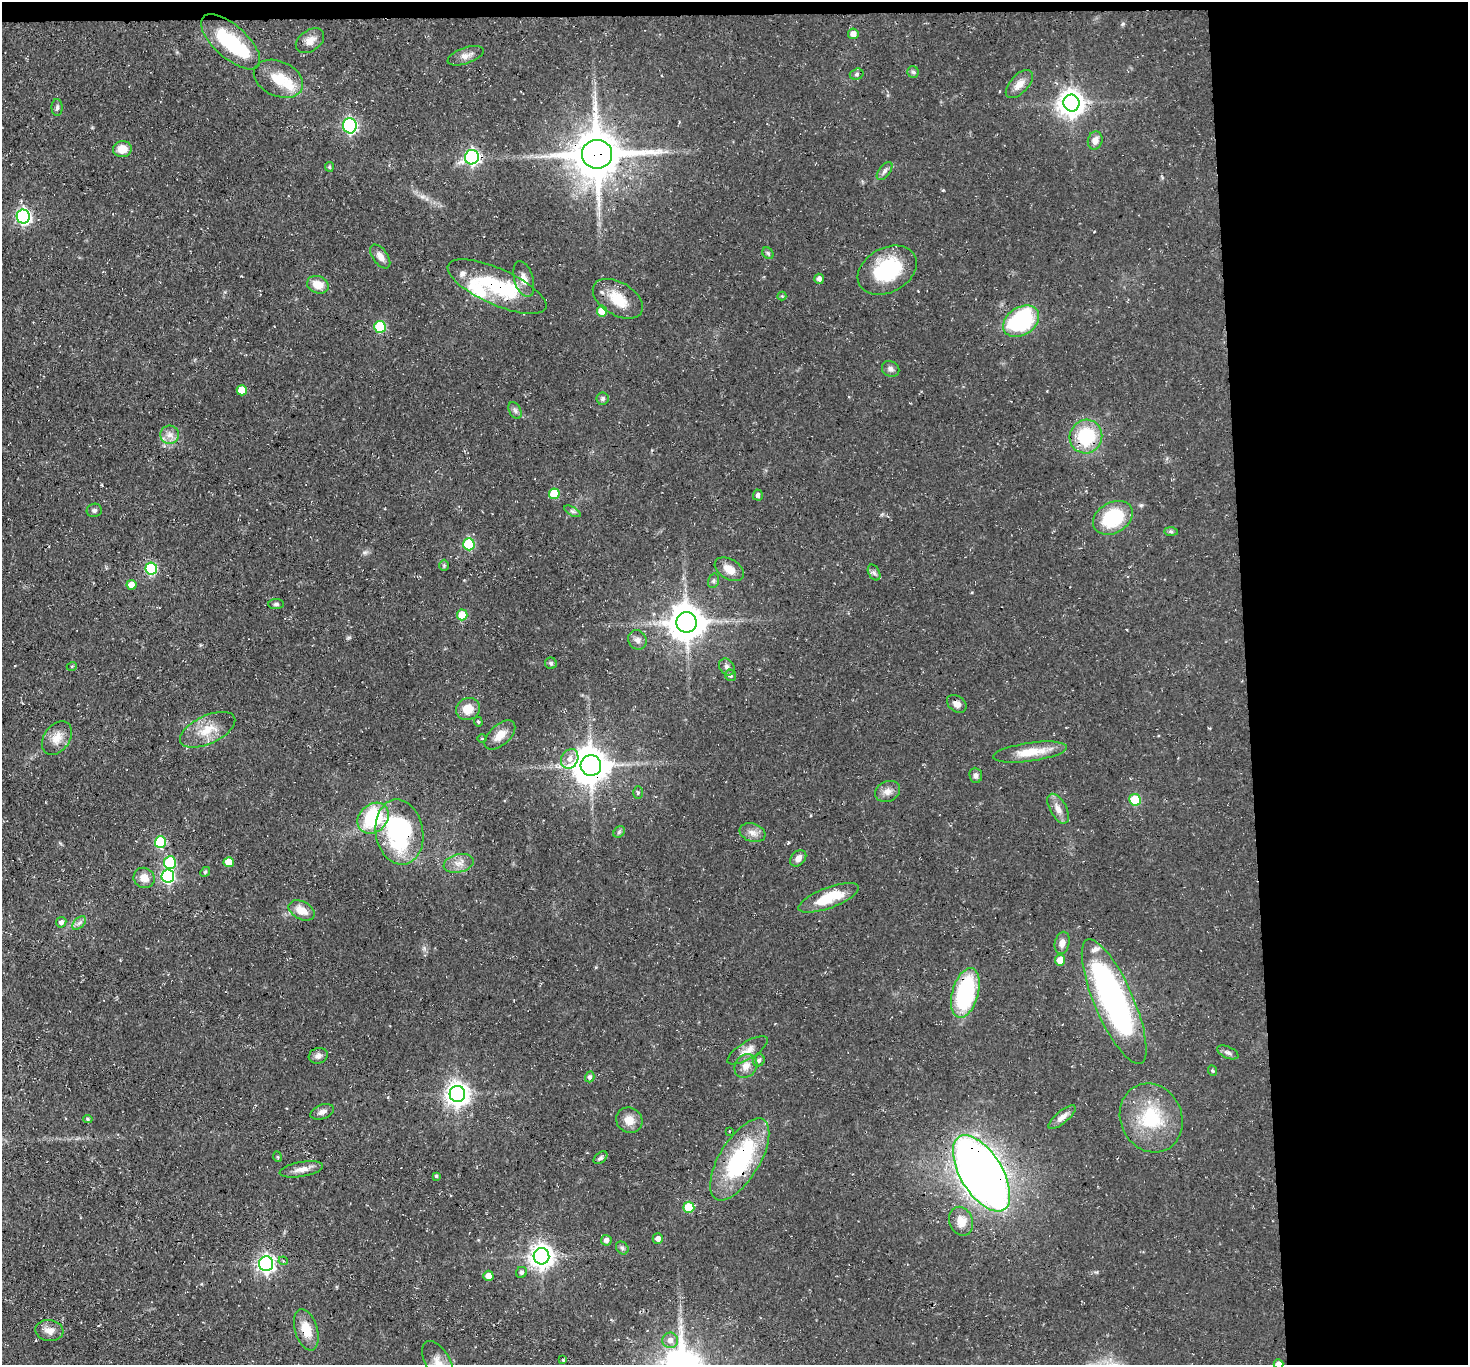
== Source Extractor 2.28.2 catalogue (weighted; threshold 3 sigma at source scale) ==
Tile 3 of 3 x 3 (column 3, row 1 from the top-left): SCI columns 2935-4400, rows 2888-4250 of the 4401 x 4372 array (HDU 1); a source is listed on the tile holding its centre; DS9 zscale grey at full resolution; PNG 1470 x 1367 px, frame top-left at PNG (2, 2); each listed source drawn as its Kron ellipse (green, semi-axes under 4 px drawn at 4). Shown black and unused: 16% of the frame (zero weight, under 3 of 4 exposures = <1% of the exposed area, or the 3 px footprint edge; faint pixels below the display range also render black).
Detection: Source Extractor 2.28.2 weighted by HDU 2 'WHT'; one run over the whole footprint, this tile lists its part. Background 0.055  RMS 0.0051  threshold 0.023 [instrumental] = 3 sigma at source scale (4.5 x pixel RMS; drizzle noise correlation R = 1.50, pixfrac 1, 0.05/0.05 arcsec/px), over >= 5 px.
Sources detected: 136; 3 inside a brighter object's white glare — neither listed nor drawn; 5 inside a brighter listed object's ellipse — not listed separately; the other 128 listed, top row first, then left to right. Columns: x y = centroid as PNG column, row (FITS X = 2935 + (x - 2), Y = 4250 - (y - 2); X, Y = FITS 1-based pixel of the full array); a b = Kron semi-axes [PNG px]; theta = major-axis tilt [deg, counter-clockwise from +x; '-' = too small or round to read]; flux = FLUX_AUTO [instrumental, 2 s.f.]
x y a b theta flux
853 34 5 5 - 3.5
310 41 16 10 36 4.6
231 42 37 16 -42 31
466 56 19 8 19 3.4
913 72 6 5 - 1
857 74 7 5 17 1.2
278 79 26 17 -24 14
1019 84 17 9 47 4.9
1071 103 8 8 - 520
57 107 8 5 89 1.2
350 126 7 7 - 87
1095 140 9 7 76 3.4
122 149 9 8 - 7.1
597 154 15 14 - 2400
472 157 7 7 - 120
329 167 5 4 - 0.93
885 171 11 5 53 1.7
23 217 7 6 - 120
768 253 6 5 - 0.85
380 256 14 7 -54 3.3
887 270 31 22 29 37
524 279 18 9 -74 4.9
819 279 5 5 - 2.1
318 285 11 8 -20 6.5
497 287 53 18 -24 39
782 296 4 4 - 0.52
618 299 27 16 -31 13
602 311 5 5 - 9.3
1021 321 19 14 33 55
380 327 6 5 - 31
891 369 9 7 -31 1.9
242 390 5 5 - 9.7
603 399 6 6 - 1.2
515 410 9 6 -62 1.6
170 435 9 9 - 3.4
1086 437 17 16 - 30
554 494 5 5 - 15
758 495 5 5 - 1.4
94 510 7 6 - 1.2
572 511 9 4 -29 1.1
1113 518 21 15 30 31
1171 531 7 4 -2 0.95
469 544 6 5 - 35
444 565 6 5 - 0.7
151 569 6 6 - 47
729 569 16 10 -31 5.9
874 573 8 5 -62 1.4
713 581 7 5 73 1.1
131 585 5 5 - 4.9
276 604 8 5 1 1.1
462 615 5 5 - 10
687 622 10 10 - 1100
637 640 10 9 - 2.3
551 663 6 5 - 0.98
72 666 5 3 - 0.46
727 667 9 7 -57 2
731 675 6 5 - 1.4
957 704 11 7 -35 3.1
468 709 12 11 - 7.7
478 722 5 4 - 0.7
208 730 30 14 25 11
500 735 18 10 43 6.3
57 738 18 13 55 6.7
482 739 5 3 - 0.46
1030 752 37 9 8 12
570 759 10 8 63 4
591 766 10 10 - 1200
976 775 7 6 - 1.6
888 791 13 10 23 3.7
638 793 6 5 - 0.87
1135 800 6 5 - 25
1058 809 16 8 -61 4.2
373 818 17 14 44 37
399 832 33 23 -81 71
619 832 6 5 - 0.91
753 833 13 9 -19 3.5
160 842 6 5 - 34
798 858 9 7 45 3.2
229 862 5 5 - 7
170 863 6 6 - 34
459 863 15 9 13 4.6
205 872 5 4 - 0.69
168 876 6 6 - 82
144 878 11 10 - 5.1
829 898 32 10 21 17
302 910 14 9 -27 6.5
61 922 5 5 - 1.7
79 923 8 5 44 1.6
1062 943 11 7 78 3.4
1060 960 5 5 - 6.7
965 993 25 13 74 60
1114 1002 67 19 -66 170
748 1050 23 8 31 5.1
1228 1052 11 6 -23 1.7
318 1056 9 7 18 2.2
759 1060 6 5 - 1.3
746 1066 13 10 51 4.5
1213 1071 5 3 - 0.55
590 1077 5 4 - 1.5
457 1094 8 8 - 420
322 1112 12 7 20 2.4
1062 1117 17 6 40 3.3
1151 1118 35 30 -65 32
88 1119 4 4 - 0.75
629 1120 13 12 - 5.7
729 1131 2 2 - 0.43
278 1157 5 3 - 0.55
600 1158 8 5 41 1.2
740 1159 46 20 59 62
301 1169 22 7 10 4.2
982 1173 43 21 -58 470
436 1176 3 3 - 0.74
689 1207 5 5 - 19
961 1221 15 11 -68 6.4
658 1239 5 5 - 2.6
606 1240 5 5 - 2.1
622 1248 7 5 -47 1.3
541 1256 8 8 - 420
283 1261 4 4 - 0.74
266 1264 7 7 - 180
521 1272 6 5 - 1.3
488 1276 5 5 - 4.3
306 1330 21 11 -73 9.6
49 1331 14 10 -7 4.1
670 1340 8 7 - 3.1
563 1360 3 2 - 0.46
438 1363 24 12 -61 7.3
1278 1364 5 5 - 3.6
Overlapping masked pixels (flux is a lower limit): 10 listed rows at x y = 597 154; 497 287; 618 299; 1086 437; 591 766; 399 832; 965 993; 740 1159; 982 1173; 266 1264
Isophote crosses this tile's border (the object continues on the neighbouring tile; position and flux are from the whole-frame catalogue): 2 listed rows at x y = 438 1363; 1278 1364
Unlisted compact peaks at least as high as the median listed source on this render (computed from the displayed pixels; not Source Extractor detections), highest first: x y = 1123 24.